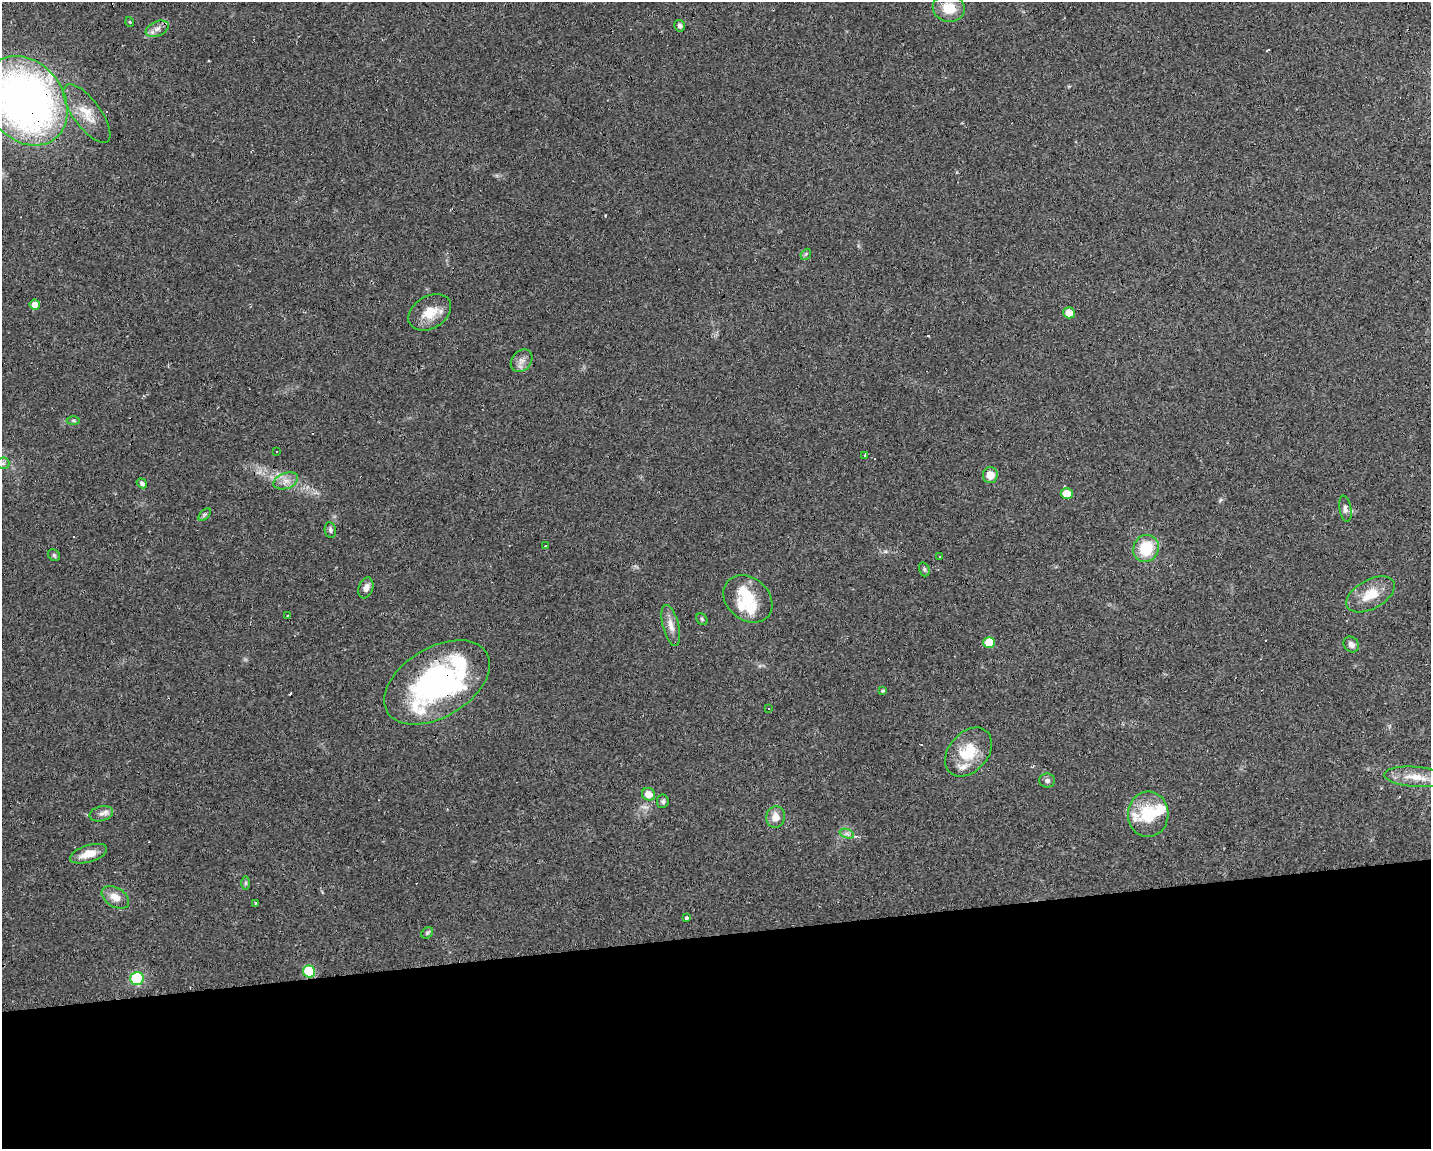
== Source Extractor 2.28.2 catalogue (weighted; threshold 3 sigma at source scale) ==
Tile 11 of 3 x 4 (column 2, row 4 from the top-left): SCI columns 1478-2906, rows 1-1147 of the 4342 x 4589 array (HDU 1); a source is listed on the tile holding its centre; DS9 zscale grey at full resolution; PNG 1433 x 1151 px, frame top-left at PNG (2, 2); each listed source drawn as its Kron ellipse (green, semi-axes under 4 px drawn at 4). Shown black and unused: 19% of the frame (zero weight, under 2 of 3 exposures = <1% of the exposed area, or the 3 px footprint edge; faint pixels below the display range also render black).
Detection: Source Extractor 2.28.2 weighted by HDU 2 'WHT'; one run over the whole footprint, this tile lists its part. Background 0.0818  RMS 0.0065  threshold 0.0294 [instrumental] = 3 sigma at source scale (4.5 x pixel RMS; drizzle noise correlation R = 1.50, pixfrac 1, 0.0396/0.0396 arcsec/px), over >= 5 px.
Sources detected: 68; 1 inside a brighter object's white glare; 6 cosmic-ray / hot-pixel residue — neither listed nor drawn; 6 inside a brighter listed object's ellipse — not listed separately; the other 55 listed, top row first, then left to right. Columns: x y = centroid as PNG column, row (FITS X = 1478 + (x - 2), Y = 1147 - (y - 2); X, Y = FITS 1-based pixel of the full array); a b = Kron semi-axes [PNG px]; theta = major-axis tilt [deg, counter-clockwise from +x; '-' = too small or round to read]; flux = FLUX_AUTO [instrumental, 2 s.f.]
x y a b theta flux
949 8 16 14 -11 15
130 22 5 3 - 0.57
680 26 6 5 - 2
157 29 12 7 23 4
25 101 48 38 -52 370
87 114 35 13 -53 13
806 254 6 4 48 0.98
35 305 5 5 - 5.7
430 312 23 16 31 13
1069 313 6 5 - 7.1
521 361 12 9 50 4.1
73 420 6 4 0 0.9
276 452 3 3 - 1.2
864 455 3 3 - 0.96
3 463 6 6 - 1.5
990 475 8 7 - 6.6
286 481 13 8 19 5
142 483 5 4 - 1.7
1067 494 6 5 - 11
1345 509 13 6 -80 2.6
205 515 8 4 45 1.2
330 530 8 5 -79 1.7
546 546 3 3 - 13
1146 548 14 12 64 22
54 555 7 5 -45 1.1
940 557 3 3 - 2
924 569 7 5 -72 1.1
366 588 11 7 70 3.6
1370 594 26 14 29 14
748 599 27 21 -41 19
288 616 3 3 - 0.96
702 619 6 5 - 1
671 625 21 8 -76 5.8
989 643 6 5 - 14
1351 645 8 7 - 2.9
437 682 58 34 31 150
883 691 4 4 - 1
769 708 3 2 - 0.75
968 752 27 19 49 21
1415 777 31 10 -4 12
1047 781 8 7 - 1.9
648 794 7 6 - 6.6
663 801 7 6 - 1.5
101 814 12 7 15 3.2
1148 814 22 20 88 24
776 817 11 9 77 6.6
847 834 7 4 -18 2
88 854 19 8 17 9.4
246 883 7 4 -90 1.1
115 897 15 9 -31 6.7
255 903 4 3 - 2.4
686 917 3 3 - 5.9
427 933 6 5 - 1.2
309 971 6 6 - 37
137 979 6 6 - 51
Overlapping masked pixels (flux is a lower limit): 4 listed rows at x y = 25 101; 87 114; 35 305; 437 682
Isophote crosses this tile's border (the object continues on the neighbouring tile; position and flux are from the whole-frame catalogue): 1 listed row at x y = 25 101